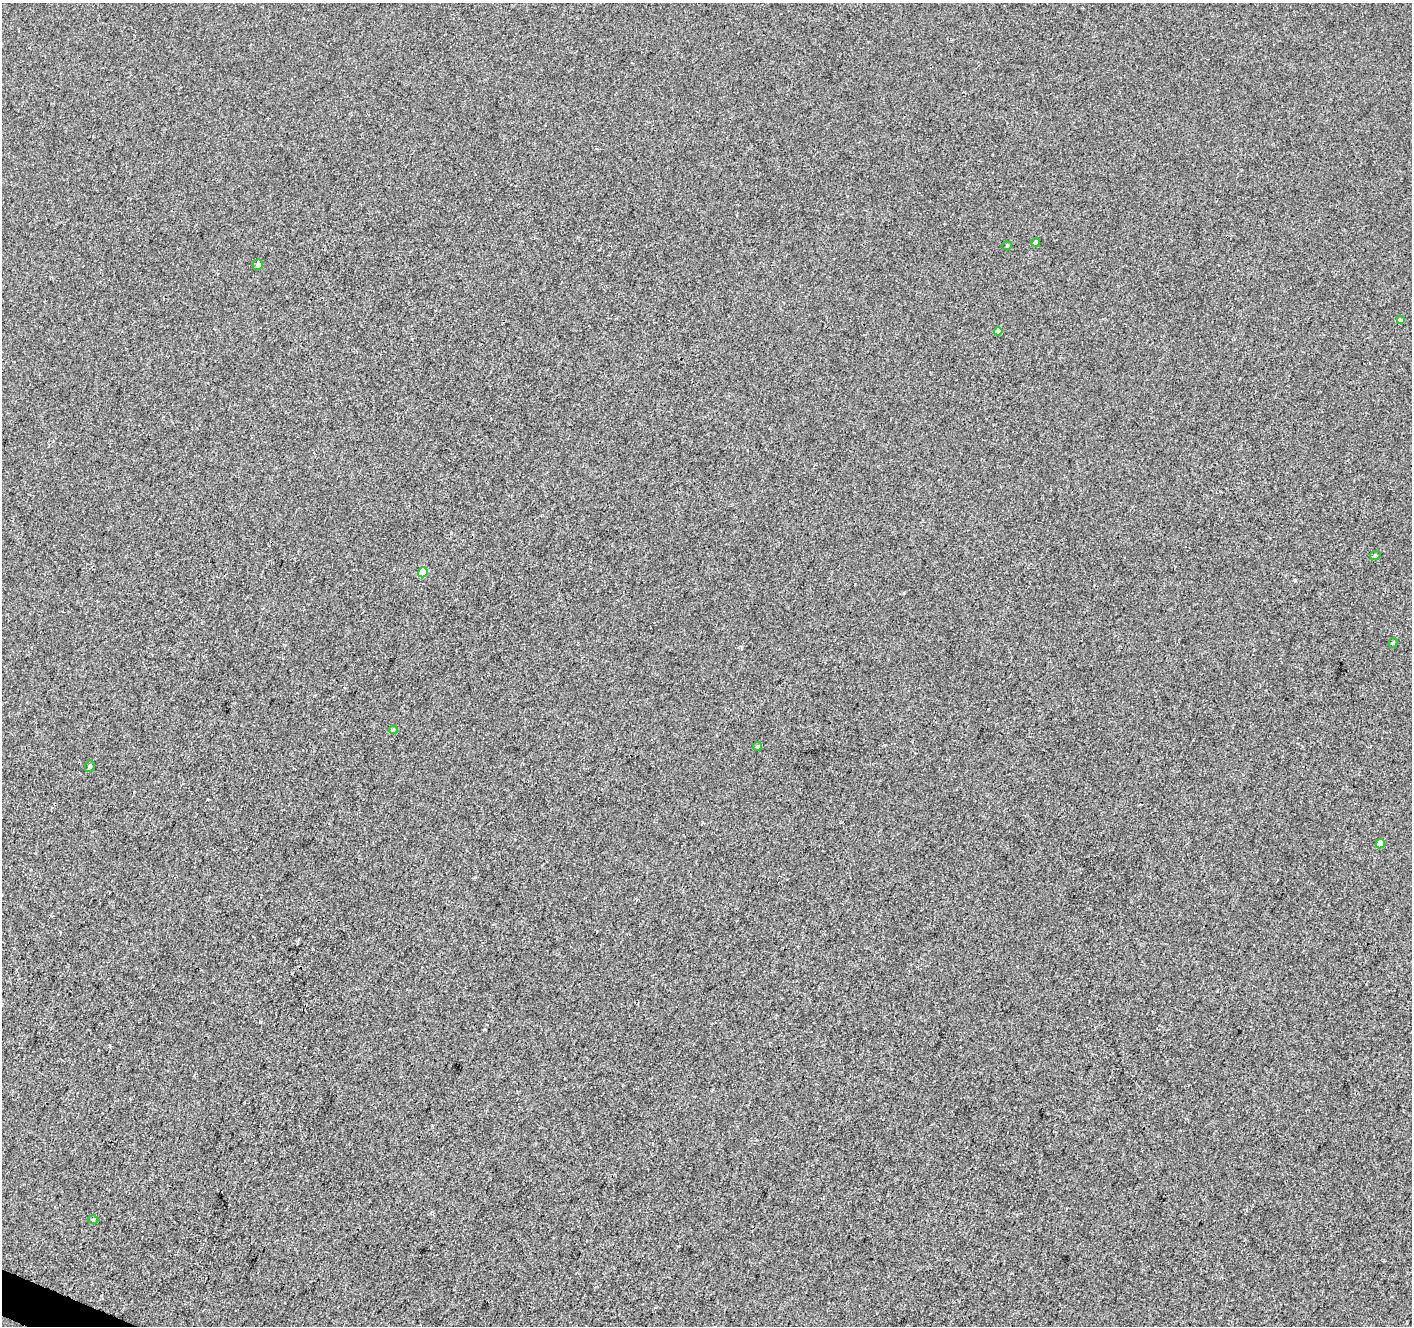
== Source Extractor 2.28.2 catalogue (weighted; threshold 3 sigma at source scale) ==
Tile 7 of 4 x 4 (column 3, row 2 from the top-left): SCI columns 2825-4234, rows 2855-4178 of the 5656 x 5772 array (HDU 1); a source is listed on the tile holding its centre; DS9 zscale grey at full resolution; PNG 1414 x 1328 px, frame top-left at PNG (2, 3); each listed source drawn as its Kron ellipse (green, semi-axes under 4 px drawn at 4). Shown black and unused: <1% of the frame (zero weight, under 3 of 4 exposures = <1% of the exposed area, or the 3 px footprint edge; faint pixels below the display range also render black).
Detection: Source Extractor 2.28.2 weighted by HDU 2 'WHT'; one run over the whole footprint, this tile lists its part. Background -1.68e-04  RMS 0.0032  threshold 0.0146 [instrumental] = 3 sigma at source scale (4.5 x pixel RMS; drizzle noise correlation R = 1.50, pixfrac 1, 0.0396/0.0396 arcsec/px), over >= 5 px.
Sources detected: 13; all 13 listed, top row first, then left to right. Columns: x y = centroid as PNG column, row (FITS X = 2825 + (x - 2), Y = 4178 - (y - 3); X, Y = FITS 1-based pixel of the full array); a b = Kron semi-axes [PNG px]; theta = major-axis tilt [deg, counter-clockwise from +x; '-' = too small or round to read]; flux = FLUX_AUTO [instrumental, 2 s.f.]
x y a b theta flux
1035 242 5 4 - 0.56
1007 246 4 4 - 0.37
258 265 5 5 - 0.89
1400 320 4 3 - 1.8
998 331 4 4 - 1.8
1375 555 5 4 - 0.51
423 572 5 4 - 7.5
1393 643 5 4 - 0.46
393 730 4 4 - 0.43
758 746 4 4 - 0.58
90 766 6 4 59 0.63
1380 844 5 4 - 3.7
93 1220 5 3 - 0.36